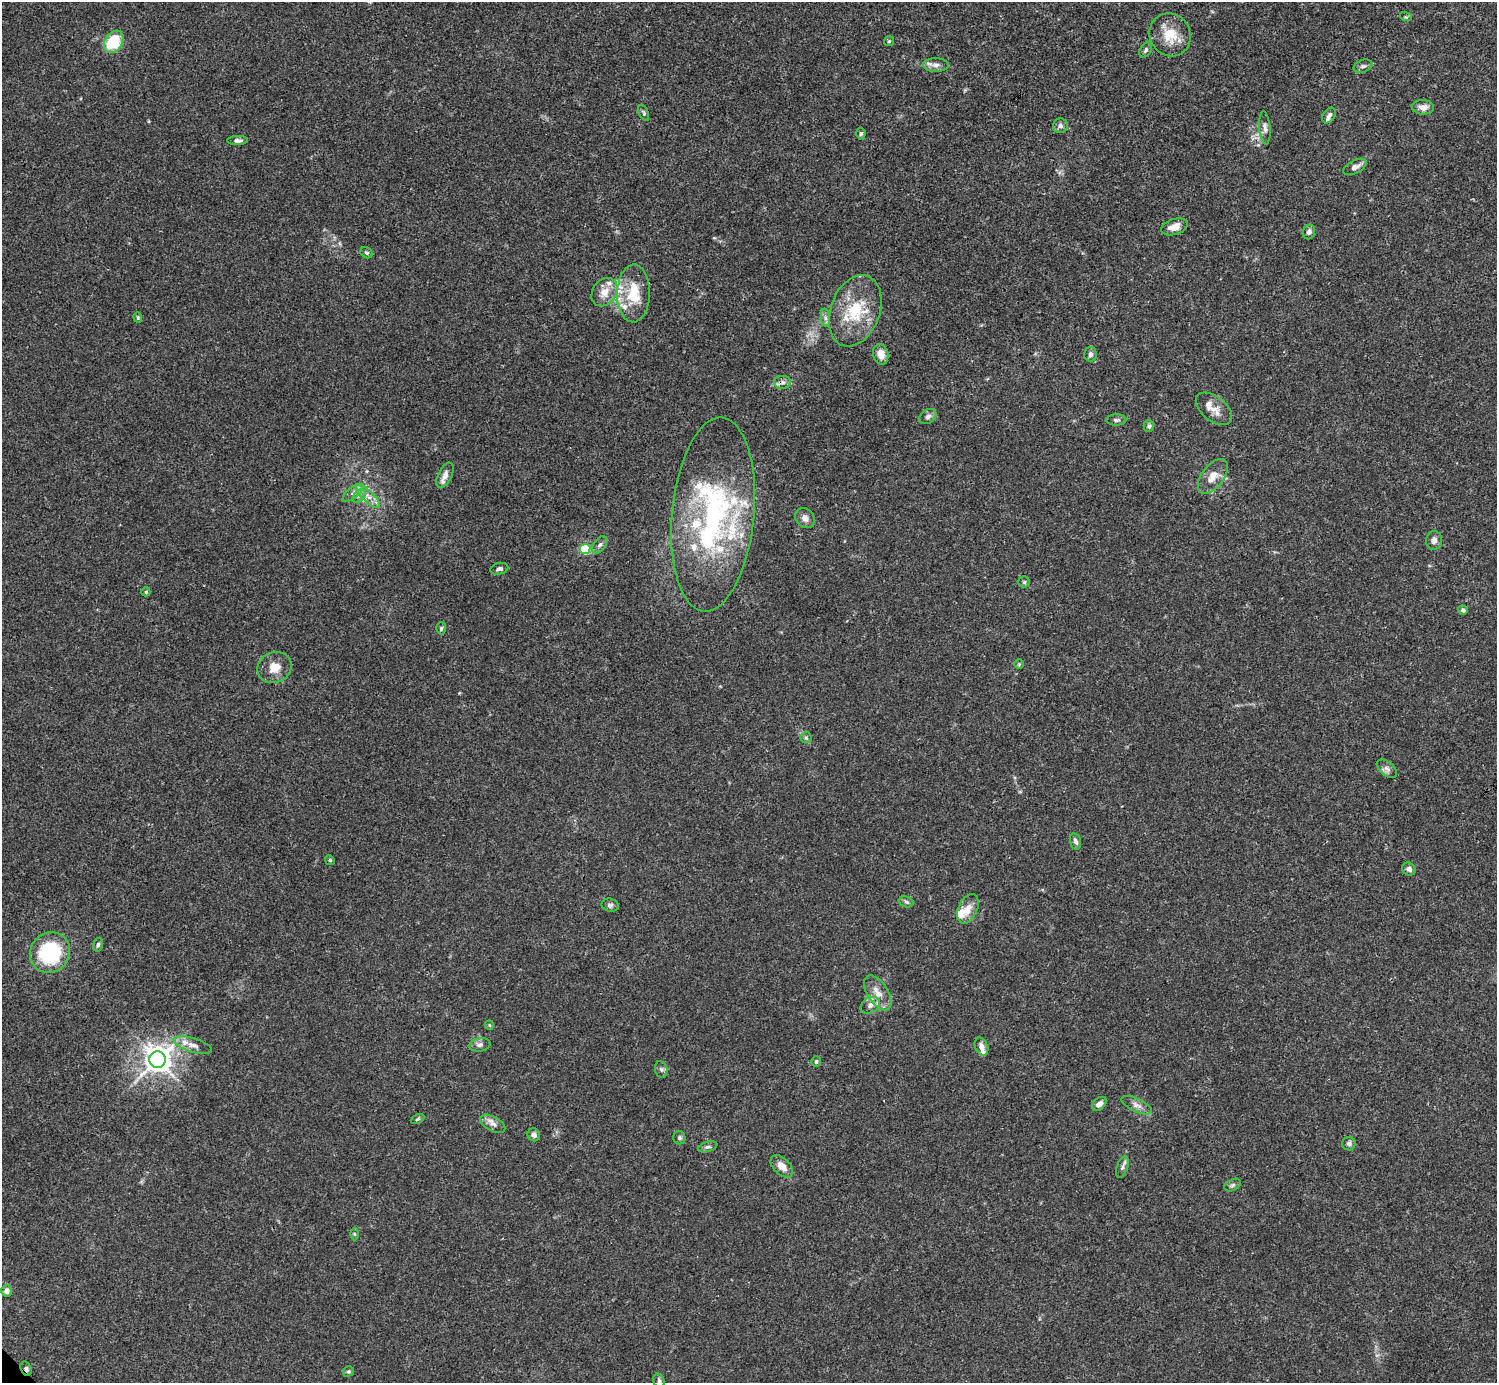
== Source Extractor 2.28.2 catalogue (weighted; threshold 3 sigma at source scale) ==
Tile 10 of 4 x 4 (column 2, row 3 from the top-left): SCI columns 1496-2990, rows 1539-2919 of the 5982 x 5981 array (HDU 1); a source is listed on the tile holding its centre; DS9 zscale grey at full resolution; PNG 1499 x 1385 px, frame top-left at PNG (2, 2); each listed source drawn as its Kron ellipse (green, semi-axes under 4 px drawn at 4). Shown black and unused: <1% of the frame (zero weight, under 3 of 4 exposures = <1% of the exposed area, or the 3 px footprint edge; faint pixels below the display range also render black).
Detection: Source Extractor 2.28.2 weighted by HDU 2 'WHT'; one run over the whole footprint, this tile lists its part. Background 0.0165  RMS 0.0022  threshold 0.00978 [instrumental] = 3 sigma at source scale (4.5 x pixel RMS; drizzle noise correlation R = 1.50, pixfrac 1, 0.05/0.05 arcsec/px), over >= 5 px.
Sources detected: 97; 15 inside a brighter listed object's ellipse — not listed separately; the other 82 listed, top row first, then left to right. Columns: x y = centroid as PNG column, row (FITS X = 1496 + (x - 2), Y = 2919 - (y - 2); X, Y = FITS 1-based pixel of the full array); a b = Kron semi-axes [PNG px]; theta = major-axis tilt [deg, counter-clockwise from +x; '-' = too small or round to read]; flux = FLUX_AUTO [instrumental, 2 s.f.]
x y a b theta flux
1406 17 6 3 -17 0.25
1170 35 22 20 -60 5
889 41 5 5 - 0.31
114 42 12 8 58 10
1146 50 8 5 59 0.52
936 65 13 7 -1 1.1
1363 66 10 6 22 0.64
1423 107 11 7 -2 1.5
644 113 8 4 -67 0.38
1329 116 8 6 55 0.75
1060 126 7 7 - 0.74
1265 128 17 5 -85 0.98
861 134 6 4 87 0.39
238 140 10 4 2 0.76
1355 167 13 6 27 1.2
1174 227 14 8 18 1.9
1309 232 7 6 - 0.73
367 253 6 5 - 0.38
604 292 15 12 56 2.7
633 293 29 16 89 7.4
855 311 37 24 69 11
138 317 5 4 - 0.27
825 318 9 4 -82 0.65
881 354 10 7 -76 2.2
1090 354 7 6 - 0.61
783 382 8 6 1 0.79
1214 409 21 12 -38 2.3
928 416 9 6 33 0.79
1116 420 10 5 0 0.54
1149 426 6 5 - 0.56
445 475 13 6 64 1.4
1213 476 20 11 53 2.9
353 493 12 5 39 0.89
359 496 8 4 45 0.63
368 496 16 5 -45 1.6
713 515 97 41 85 53
805 518 11 9 -51 1.4
1434 540 9 8 - 1
600 545 10 6 51 0.69
585 549 5 5 - 15
499 569 9 5 13 0.59
1024 582 6 6 - 0.35
146 592 4 4 - 0.26
1463 610 5 4 - 0.47
441 628 6 5 - 0.35
1019 664 5 5 - 0.24
275 668 17 15 24 3.2
806 738 6 5 - 0.41
1387 769 12 6 -39 0.9
1075 841 8 5 -74 0.74
330 860 5 4 - 0.27
1409 869 7 6 - 0.8
906 902 7 5 -21 0.46
610 905 8 6 -14 0.59
968 909 15 9 66 2.5
98 945 7 5 78 0.51
50 952 21 19 49 18
878 993 19 10 -57 2.7
870 1005 10 7 30 1.2
489 1025 4 4 - 0.22
193 1045 20 7 -17 1.6
480 1045 10 6 8 0.81
981 1046 9 6 -66 1.1
157 1060 8 8 - 260
816 1062 5 5 - 0.43
661 1069 8 6 -73 0.61
1099 1104 8 5 42 1.3
1137 1105 17 6 -25 1.2
418 1119 7 4 28 0.36
493 1124 14 7 -28 1.2
534 1135 6 6 - 0.78
679 1138 7 6 - 0.42
1349 1144 7 7 - 0.61
708 1147 10 5 15 0.55
782 1166 13 8 -45 2.1
1122 1167 11 5 72 0.72
1233 1185 9 5 27 0.53
354 1234 6 4 -89 0.29
7 1291 5 5 - 0.97
26 1369 7 5 -65 0.5
348 1371 6 5 - 0.35
659 1381 7 5 -73 0.48
Overlapping masked pixels (flux is a lower limit): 1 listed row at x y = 26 1369